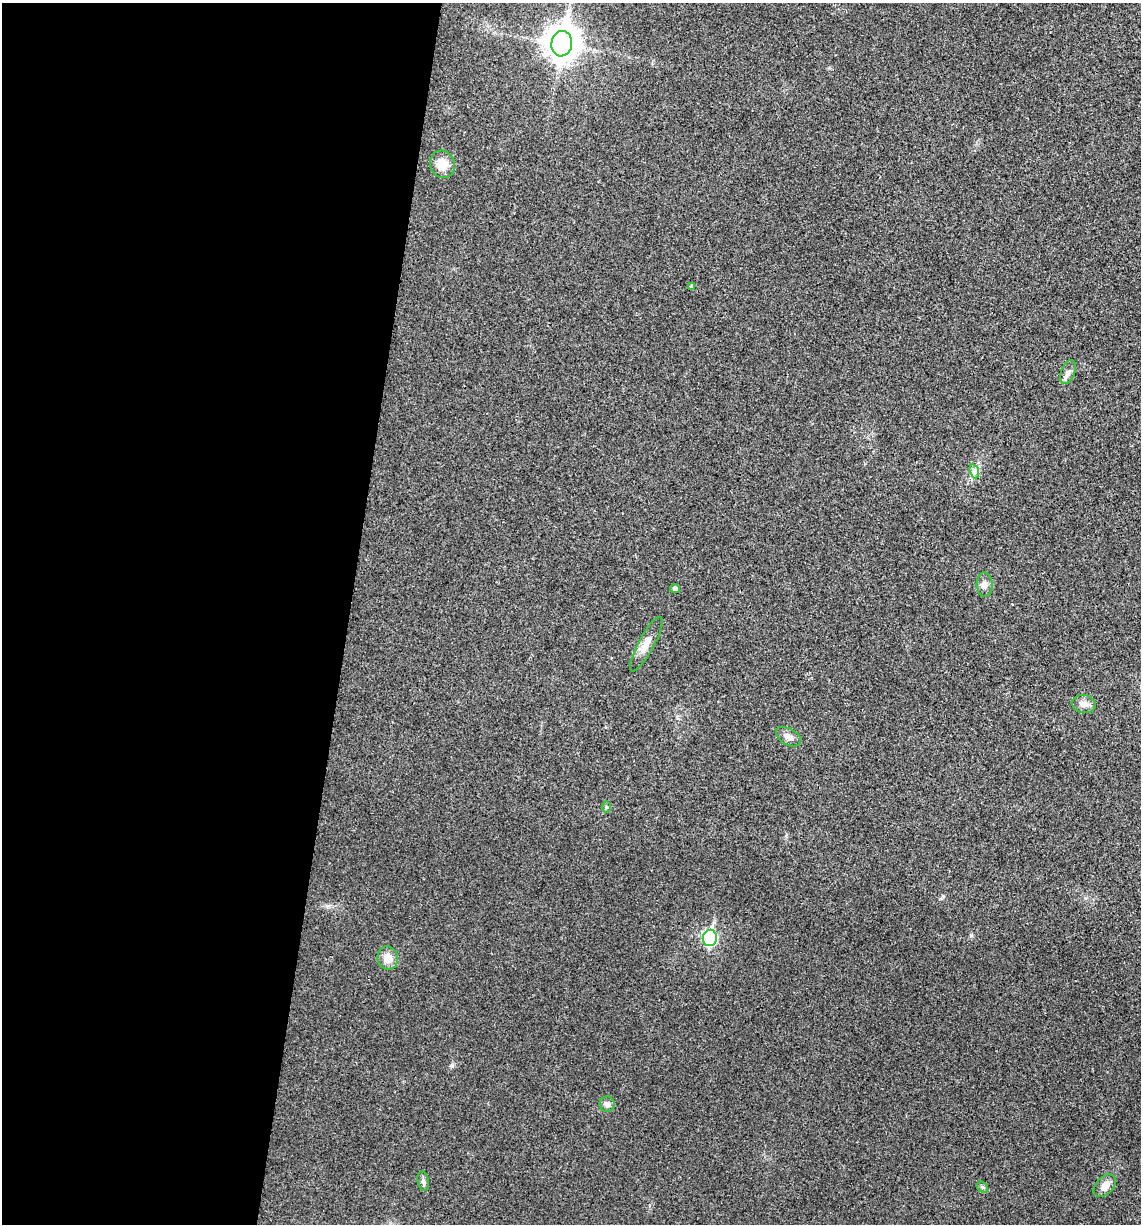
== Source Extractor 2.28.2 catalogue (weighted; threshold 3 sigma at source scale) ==
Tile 5 of 4 x 4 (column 1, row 2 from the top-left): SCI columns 120-1258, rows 2450-3671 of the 4914 x 4897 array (HDU 1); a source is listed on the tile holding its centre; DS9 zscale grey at full resolution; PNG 1143 x 1226 px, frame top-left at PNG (2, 3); each listed source drawn as its Kron ellipse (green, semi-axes under 4 px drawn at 4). Shown black and unused: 31% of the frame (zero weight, under 3 of 4 exposures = <1% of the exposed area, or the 3 px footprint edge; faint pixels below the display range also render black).
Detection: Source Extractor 2.28.2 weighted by HDU 2 'WHT'; one run over the whole footprint, this tile lists its part. Background 0.0202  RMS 0.0059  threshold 0.0265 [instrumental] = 3 sigma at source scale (4.5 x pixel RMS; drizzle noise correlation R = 1.50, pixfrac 1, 0.05/0.05 arcsec/px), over >= 5 px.
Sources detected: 17; all 17 listed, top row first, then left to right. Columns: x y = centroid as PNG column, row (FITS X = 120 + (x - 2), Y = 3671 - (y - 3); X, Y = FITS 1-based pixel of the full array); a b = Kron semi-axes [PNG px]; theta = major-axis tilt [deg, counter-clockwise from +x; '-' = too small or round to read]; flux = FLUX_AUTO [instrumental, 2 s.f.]
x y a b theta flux
562 44 13 10 81 930
442 164 14 12 -65 8.9
691 286 4 4 - 1.1
1068 372 12 7 70 2.5
974 471 7 4 -71 1.5
985 585 12 8 -88 2.8
675 588 5 4 - 1.8
646 644 31 8 62 6.1
1084 704 12 9 -10 3.7
788 737 13 8 -31 3.3
606 807 6 4 90 0.69
710 938 8 7 - 92
388 958 12 10 -73 6.6
607 1104 8 7 - 2.1
423 1181 10 5 -77 1.6
1105 1186 13 8 46 5.1
982 1187 6 4 -44 0.92
Unlisted compact peaks at least as high as the median listed source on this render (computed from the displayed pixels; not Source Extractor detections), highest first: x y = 452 1066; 971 935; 943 896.